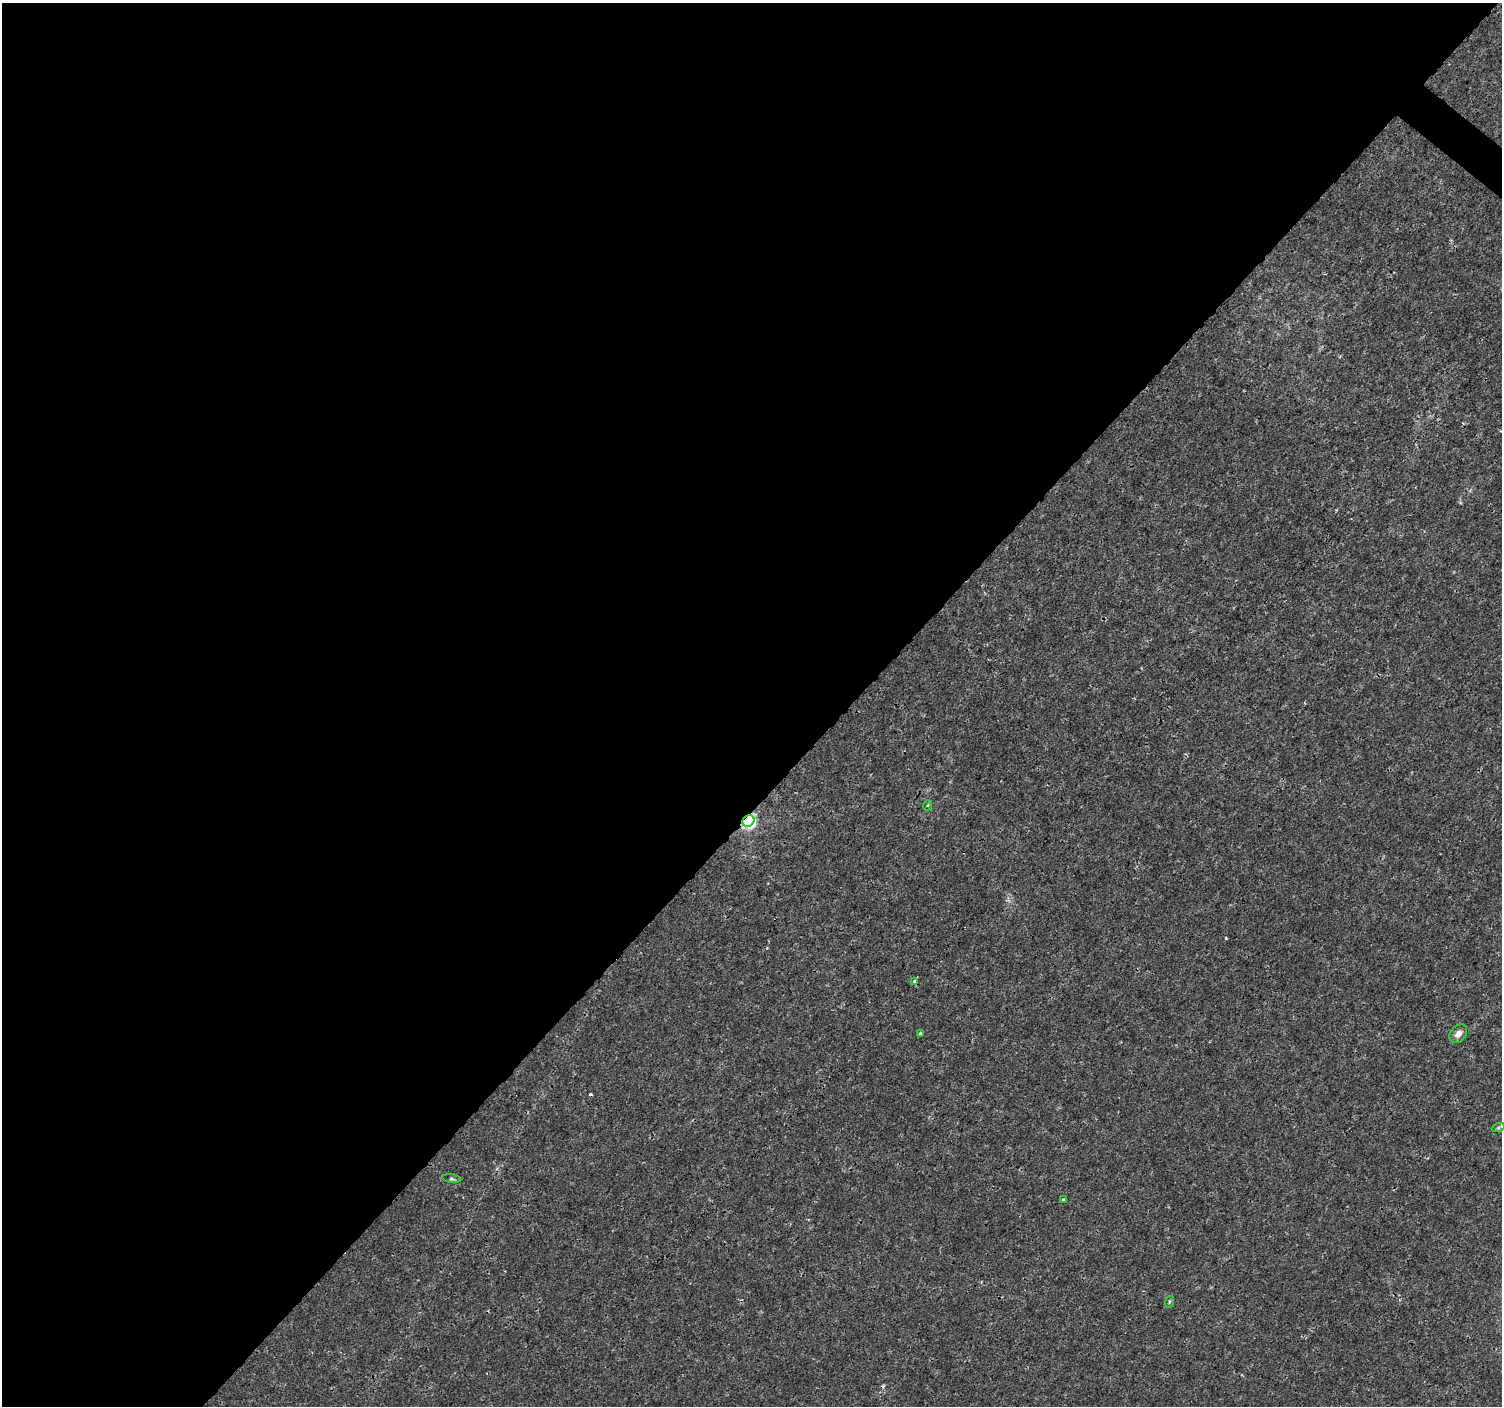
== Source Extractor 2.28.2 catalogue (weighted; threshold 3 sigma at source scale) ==
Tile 5 of 4 x 4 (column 1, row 2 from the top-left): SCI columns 1-1500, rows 2981-4384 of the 6008 x 6026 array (HDU 1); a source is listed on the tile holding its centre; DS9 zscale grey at full resolution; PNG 1504 x 1408 px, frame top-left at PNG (2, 3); each listed source drawn as its Kron ellipse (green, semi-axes under 4 px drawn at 4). Shown black and unused: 57% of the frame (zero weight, under 3 of 4 exposures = <1% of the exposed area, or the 3 px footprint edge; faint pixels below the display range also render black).
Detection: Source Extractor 2.28.2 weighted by HDU 2 'WHT'; one run over the whole footprint, this tile lists its part. Background 9.38e-04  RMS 9.4e-04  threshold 0.00421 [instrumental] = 3 sigma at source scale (4.5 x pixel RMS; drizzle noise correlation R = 1.50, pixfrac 1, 0.0396/0.0396 arcsec/px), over >= 5 px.
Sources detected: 11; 2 cosmic-ray / hot-pixel residue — neither listed nor drawn; the other 9 listed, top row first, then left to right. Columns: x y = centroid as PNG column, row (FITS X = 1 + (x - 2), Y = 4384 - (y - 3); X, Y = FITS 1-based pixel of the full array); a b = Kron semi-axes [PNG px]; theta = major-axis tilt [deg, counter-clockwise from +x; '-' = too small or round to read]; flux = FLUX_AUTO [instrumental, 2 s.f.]
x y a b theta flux
928 805 5 3 - 0.096
748 821 6 5 - 23
914 981 3 3 - 0.44
920 1033 3 3 - 0.11
1458 1034 11 7 50 0.51
1498 1128 7 4 19 0.17
452 1179 9 3 -8 0.17
1064 1200 4 3 - 0.21
1169 1302 6 3 72 0.1
Overlapping masked pixels (flux is a lower limit): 1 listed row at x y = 748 821